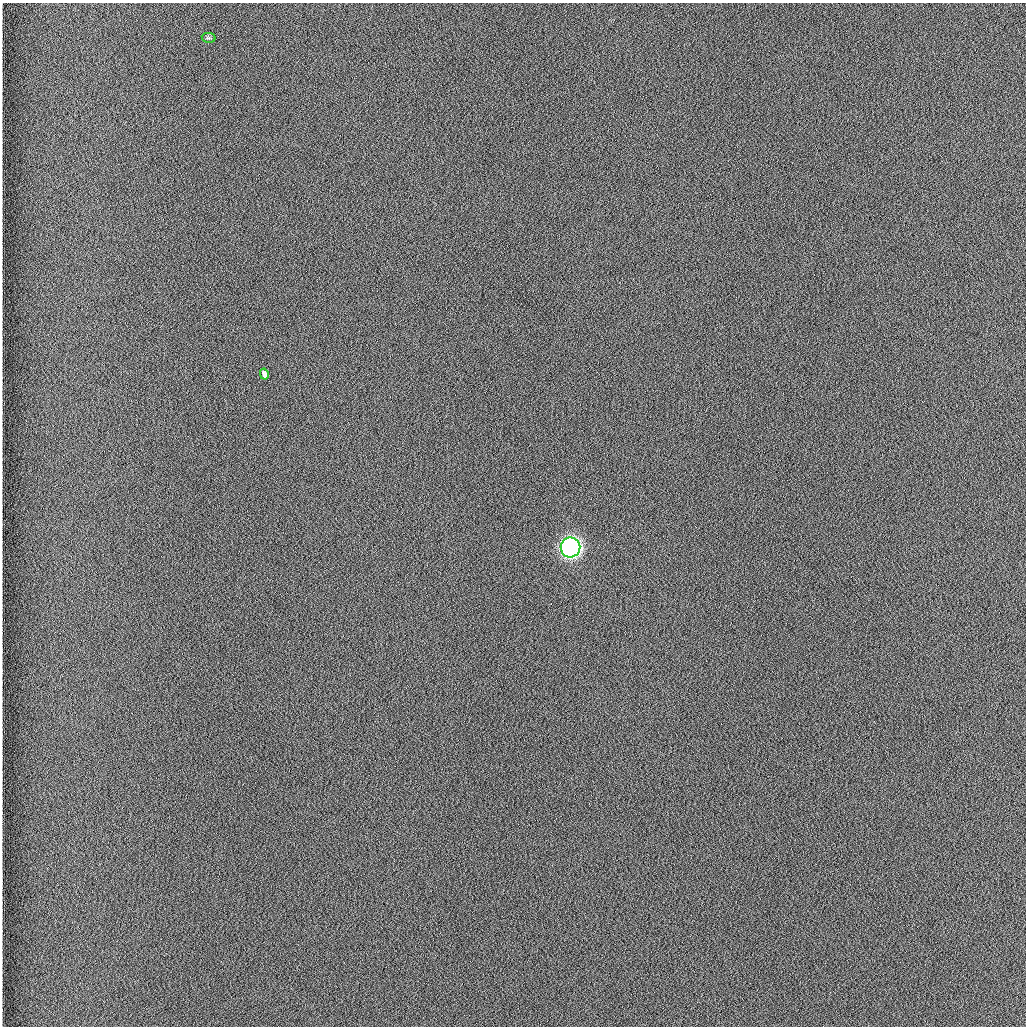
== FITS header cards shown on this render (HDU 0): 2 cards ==
NAXIS1  =                 1024 /fastest changing axis
NAXIS2  =                 1024 /next to fastest changing axis

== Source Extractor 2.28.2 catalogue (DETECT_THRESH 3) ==
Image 1024 x 1024 px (HDU 0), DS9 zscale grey, 1 PNG px = 1 image px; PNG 1028 x 1028 px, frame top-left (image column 1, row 1024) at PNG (2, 3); each listed source drawn as its Kron ellipse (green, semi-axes under 4 px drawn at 4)
Background 1260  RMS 5.9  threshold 17.6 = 3 sigma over >= 5 px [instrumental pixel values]
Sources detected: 3; all 3 listed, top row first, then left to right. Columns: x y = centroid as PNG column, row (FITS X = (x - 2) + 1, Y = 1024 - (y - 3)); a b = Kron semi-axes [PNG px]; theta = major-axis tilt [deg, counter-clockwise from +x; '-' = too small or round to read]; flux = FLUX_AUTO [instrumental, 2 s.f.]
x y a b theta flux
209 38 7 5 -11 570
264 374 6 3 -76 11000
570 547 10 9 - 190000